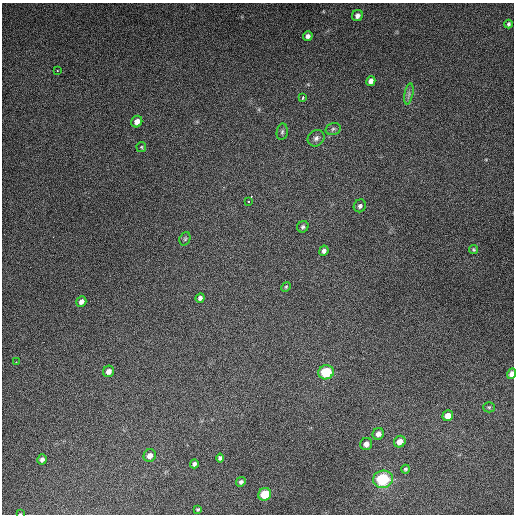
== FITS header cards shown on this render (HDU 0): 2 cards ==
NAXIS1  =                  512
NAXIS2  =                  512

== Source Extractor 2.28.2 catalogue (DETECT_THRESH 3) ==
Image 512 x 512 px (HDU 0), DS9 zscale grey, 1 PNG px = 1 image px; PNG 516 x 516 px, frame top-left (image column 1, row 512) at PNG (2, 3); each listed source drawn as its Kron ellipse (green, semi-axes under 4 px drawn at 4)
Background 5250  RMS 320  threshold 961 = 3 sigma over >= 5 px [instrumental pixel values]
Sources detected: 40; all 40 listed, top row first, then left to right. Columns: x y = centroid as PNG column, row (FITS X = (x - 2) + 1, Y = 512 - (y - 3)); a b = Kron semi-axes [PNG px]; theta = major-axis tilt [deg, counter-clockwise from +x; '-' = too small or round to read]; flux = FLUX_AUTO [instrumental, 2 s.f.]
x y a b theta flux
357 16 6 5 - 8.5e+04
508 24 4 3 - 3.7e+04
308 36 5 4 - 6.9e+04
57 70 2 2 - 1.3e+04
371 81 5 4 - 1.0e+05
409 94 11 3 79 5.9e+04
303 97 3 2 - 3.7e+04
137 122 6 5 - 1.3e+05
333 129 8 6 15 5.5e+04
282 132 8 5 80 4.5e+04
316 138 9 7 41 8.2e+04
141 147 5 4 - 2.5e+04
249 201 3 2 - 2.5e+04
360 206 6 6 - 5.7e+04
303 227 6 5 - 4.6e+04
185 239 7 5 69 3.5e+04
474 250 4 4 - 2.9e+04
324 251 5 4 - 6.8e+04
286 287 5 4 - 2.6e+04
200 298 5 4 - 7.2e+04
81 302 5 4 - 9.0e+04
16 362 2 2 - 1.2e+04
109 371 6 5 - 1.3e+05
326 372 8 7 - 9.5e+05
511 374 5 4 - 1.2e+05
489 407 5 5 - 2.6e+04
448 416 5 5 - 1.6e+05
378 434 6 5 - 1.1e+05
400 442 6 5 - 2.0e+05
366 444 6 6 - 1.1e+05
150 456 6 6 - 1.6e+05
220 458 4 4 - 4.7e+04
42 459 5 4 - 6.3e+04
194 464 4 4 - 5.5e+04
406 469 4 4 - 3.4e+04
383 479 10 8 11 1.5e+06
241 482 5 4 - 5.5e+04
265 494 6 6 - 6.2e+05
198 509 4 3 - 2.8e+04
20 514 4 2 - 1.2e+04
At the frame edge (FLAGS 8, measured only in part): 2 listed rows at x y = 511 374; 20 514